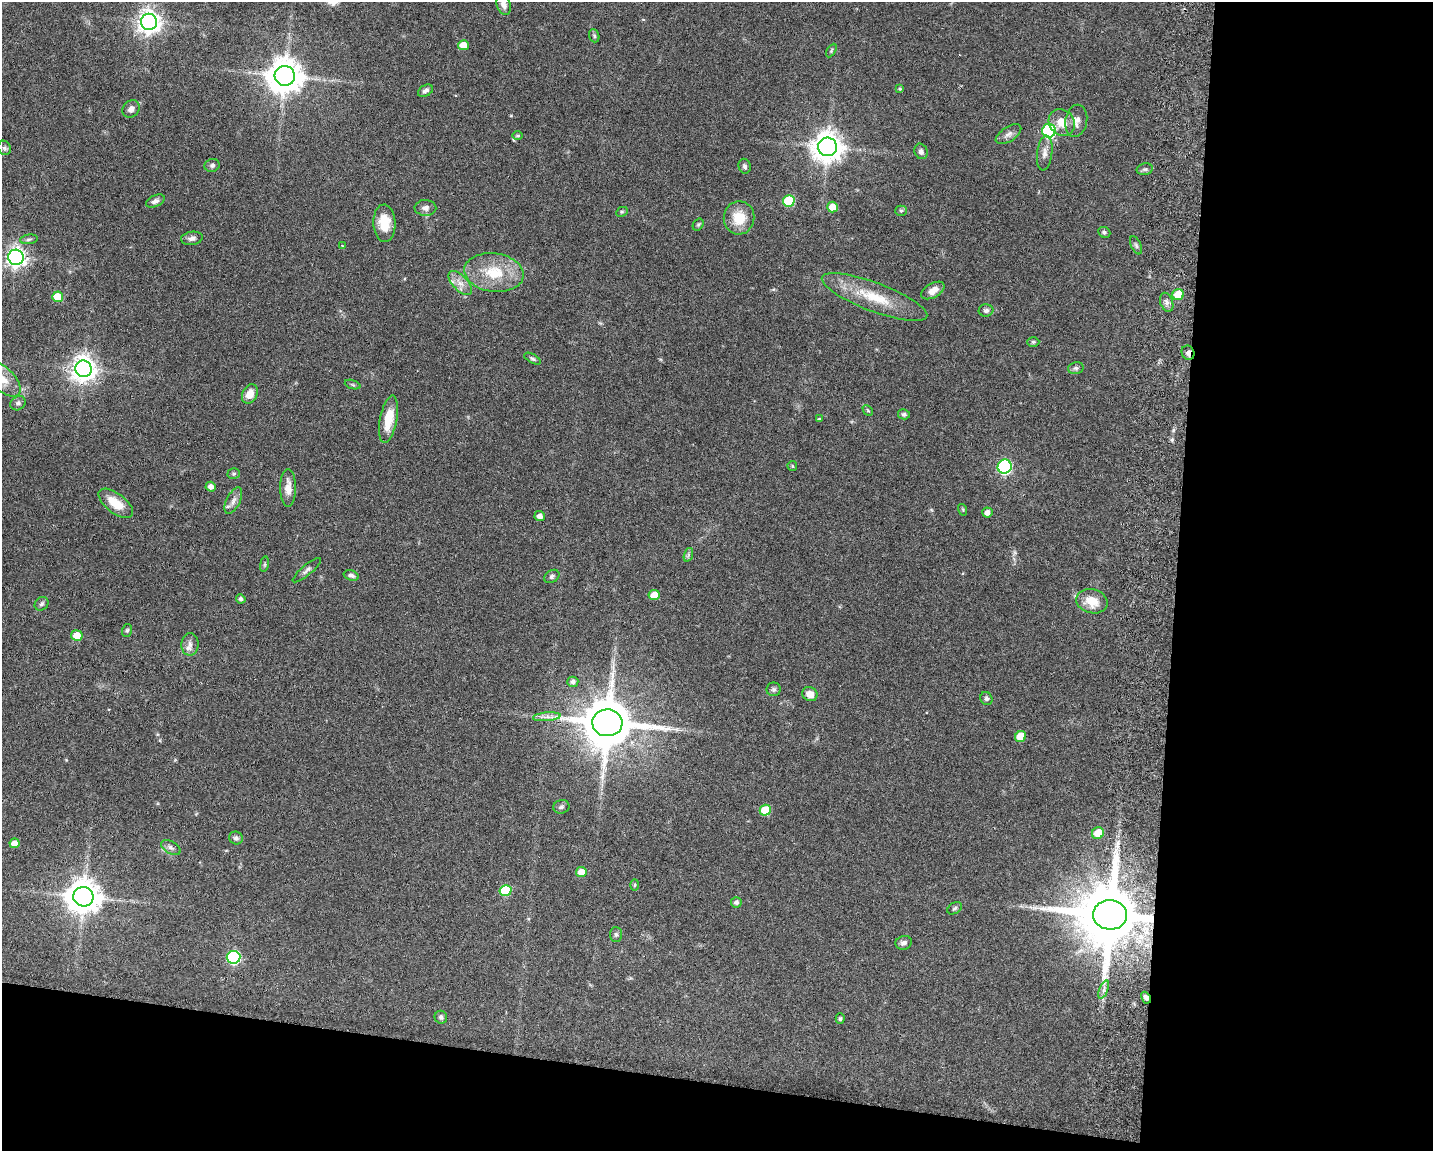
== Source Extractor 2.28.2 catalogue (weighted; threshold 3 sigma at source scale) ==
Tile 12 of 3 x 4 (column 3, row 4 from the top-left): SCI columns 3139-4569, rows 10-1158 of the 4734 x 4618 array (HDU 1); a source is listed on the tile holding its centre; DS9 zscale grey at full resolution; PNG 1435 x 1153 px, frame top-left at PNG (2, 2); each listed source drawn as its Kron ellipse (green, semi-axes under 4 px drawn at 4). Shown black and unused: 24% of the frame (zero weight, under 3 of 6 exposures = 3% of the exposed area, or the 3 px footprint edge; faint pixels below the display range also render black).
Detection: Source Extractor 2.28.2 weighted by HDU 2 'WHT'; one run over the whole footprint, this tile lists its part. Background 0.0872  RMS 0.0032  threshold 0.0131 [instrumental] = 3 sigma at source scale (4.09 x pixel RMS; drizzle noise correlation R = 1.36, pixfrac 0.8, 0.05/0.05 arcsec/px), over >= 5 px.
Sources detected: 106; all 106 listed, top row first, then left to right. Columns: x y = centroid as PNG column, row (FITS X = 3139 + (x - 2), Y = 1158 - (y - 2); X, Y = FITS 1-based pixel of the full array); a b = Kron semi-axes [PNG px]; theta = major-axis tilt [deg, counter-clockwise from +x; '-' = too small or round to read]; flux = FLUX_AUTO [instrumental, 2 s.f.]
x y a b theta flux
504 5 11 6 -74 1.9
149 22 8 8 - 220
594 36 7 5 -69 0.49
463 45 5 5 - 4.2
831 51 7 4 60 0.5
285 76 10 10 - 670
900 89 4 4 - 0.4
425 91 8 5 29 0.94
131 109 9 7 46 1.4
1076 121 16 11 79 2.4
1062 122 14 12 -45 3.9
1049 131 7 7 - 38
1008 134 14 7 33 1.4
518 136 5 4 - 0.52
827 147 9 9 - 430
4 148 7 6 - 0.65
921 151 8 6 -68 0.97
1045 153 17 7 83 1.9
212 165 8 6 16 0.77
745 166 7 6 - 0.76
1145 169 8 6 13 0.64
155 201 10 5 25 1
789 201 6 6 - 15
832 207 5 5 - 3.7
425 208 11 8 -1 1.4
901 211 6 5 - 0.45
622 212 6 4 27 0.4
739 218 16 15 - 6.9
384 223 19 11 -87 5.6
698 225 6 5 - 0.47
1104 232 6 5 - 0.59
192 238 11 6 9 1.2
29 239 9 4 8 0.63
342 245 4 2 - 0.18
1136 245 10 5 -65 0.7
16 257 8 7 - 140
494 272 30 19 -7 11
460 283 15 7 -46 2.4
933 290 13 7 30 2.4
1178 295 6 5 - 6.9
58 297 5 5 - 6.2
874 297 56 14 -21 12
1167 302 10 6 -70 1.2
986 310 7 6 - 0.83
1033 342 6 5 - 0.48
1188 353 7 6 - 1.1
532 359 9 4 -29 0.58
1076 368 8 6 13 0.74
84 369 8 8 - 280
3 379 22 11 -45 4.5
353 385 8 3 -19 0.41
250 394 10 7 63 3.3
18 403 8 6 38 0.8
868 410 6 3 -44 0.35
904 414 6 5 - 0.68
388 419 24 8 79 6.8
819 419 4 3 - 0.38
792 466 5 4 - 0.36
1005 467 7 7 - 50
234 474 6 5 - 0.47
211 487 5 5 - 1.5
288 488 19 8 90 3.3
233 501 14 6 63 1.7
116 503 20 9 -37 6.3
963 510 6 3 -73 0.31
987 513 5 5 - 1.6
540 516 5 5 - 1.6
688 555 7 4 72 0.55
264 564 8 4 82 0.49
307 570 18 5 40 1
351 575 8 5 -16 0.84
552 576 8 6 33 0.73
654 595 5 5 - 4
241 599 5 4 - 0.7
1092 601 16 12 -15 5.4
42 604 7 6 - 0.71
127 630 6 5 - 0.46
77 635 6 5 - 4.6
190 644 11 8 90 1.7
573 682 5 5 - 0.99
774 689 7 7 - 0.73
810 694 8 7 - 2.4
986 698 7 6 - 0.69
547 717 14 4 5 1.3
607 723 15 13 -3 1700
1021 736 6 5 - 6.3
561 807 8 7 - 0.77
765 810 5 5 - 8.1
1098 833 6 5 - 4.8
236 838 7 6 - 0.92
14 843 5 4 - 2.6
171 848 10 6 -31 0.99
581 872 5 5 - 3.8
635 885 5 3 - 0.34
506 890 6 5 - 14
83 897 10 9 - 600
736 902 5 5 - 0.93
955 908 8 5 31 0.55
1110 915 17 15 -4 3400
616 935 7 6 - 0.73
904 943 8 6 15 1
234 957 7 6 - 41
1104 990 10 3 69 0.8
1146 998 6 4 -60 1
441 1017 6 6 - 0.87
840 1019 5 4 - 0.5
Overlapping masked pixels (flux is a lower limit): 3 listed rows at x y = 1188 353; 1110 915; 1146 998
Isophote crosses this tile's border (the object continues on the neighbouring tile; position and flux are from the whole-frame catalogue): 2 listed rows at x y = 504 5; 3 379